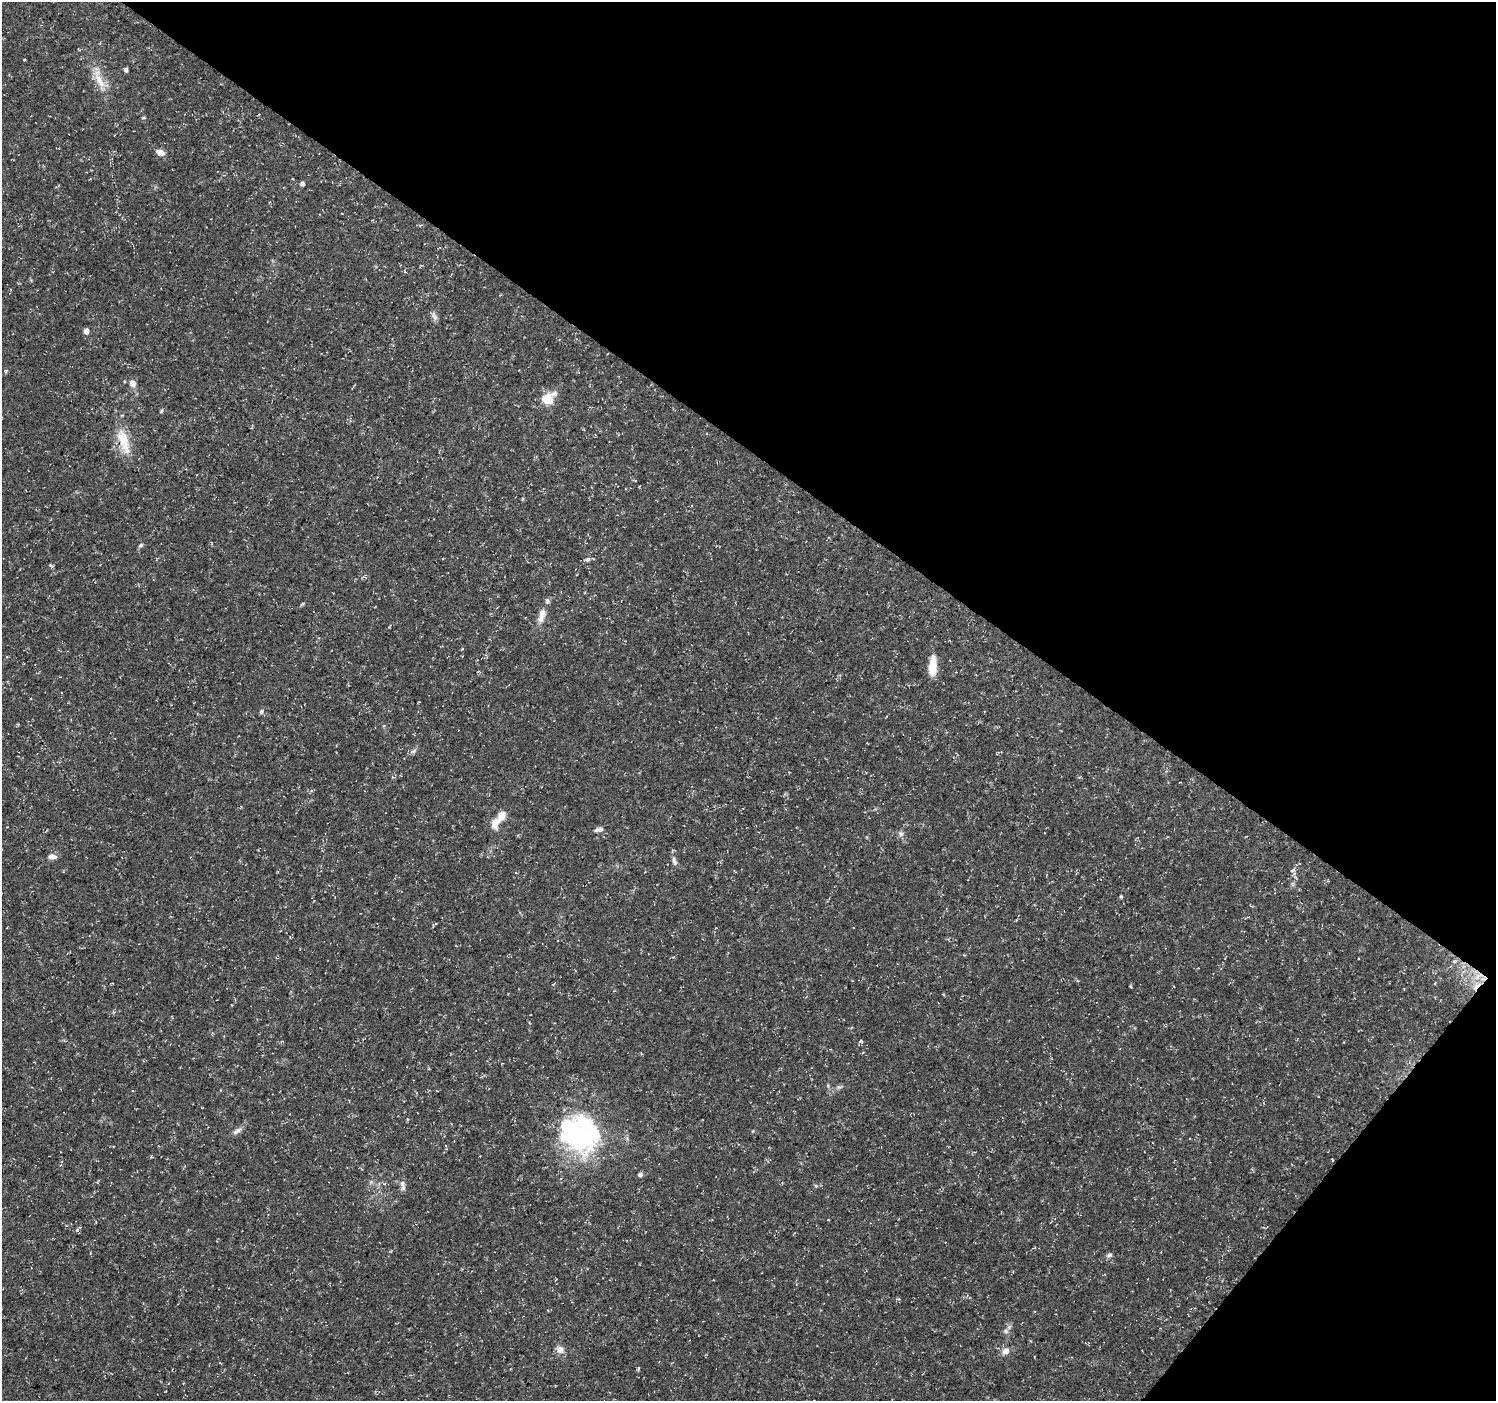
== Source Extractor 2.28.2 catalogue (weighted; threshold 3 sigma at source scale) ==
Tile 8 of 4 x 4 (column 4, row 2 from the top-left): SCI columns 4481-5974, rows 2974-4372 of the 5980 x 6015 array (HDU 1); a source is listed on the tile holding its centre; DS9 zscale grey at full resolution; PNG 1498 x 1403 px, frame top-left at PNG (2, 2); no overlay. Shown black and unused: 36% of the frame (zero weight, under 3 of 5 exposures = <1% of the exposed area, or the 3 px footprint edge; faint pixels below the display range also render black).
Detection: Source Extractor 2.28.2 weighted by HDU 2 'WHT'; one run over the whole footprint, this tile lists its part. Background 0.0541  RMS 0.0028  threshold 0.0125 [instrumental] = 3 sigma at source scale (4.5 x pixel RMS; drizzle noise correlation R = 1.50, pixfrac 1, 0.0396/0.0396 arcsec/px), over >= 5 px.
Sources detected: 43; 2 inside a brighter object's white glare — not listed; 2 inside a brighter listed object's ellipse — not listed separately; the other 39 listed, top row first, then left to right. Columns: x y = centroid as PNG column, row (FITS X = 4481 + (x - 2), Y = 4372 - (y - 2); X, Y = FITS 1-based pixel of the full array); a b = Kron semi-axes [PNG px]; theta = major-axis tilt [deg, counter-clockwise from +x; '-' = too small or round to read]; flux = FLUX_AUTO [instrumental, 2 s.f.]
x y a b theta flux
126 70 4 4 - 0.78
99 79 35 9 -66 4.8
160 152 11 7 -21 1.6
302 184 5 4 - 0.85
434 317 11 6 -52 1
86 331 5 5 - 1.8
132 383 11 8 -52 1.4
554 394 9 7 21 1.2
547 399 5 5 - 18
161 411 6 3 70 0.35
123 439 29 15 -73 6.6
523 499 5 3 - 0.31
141 545 7 4 31 0.44
587 559 7 5 20 0.58
51 566 7 4 -45 0.4
542 615 21 8 75 2.6
933 666 23 8 89 5.1
261 712 6 5 - 0.64
413 751 9 5 23 0.71
495 823 15 9 70 2.9
599 829 11 6 12 1
901 834 8 7 - 0.86
52 857 10 7 -4 1.4
674 861 12 6 -74 1
1293 870 8 3 33 0.46
1121 896 4 4 - 0.32
554 984 6 2 45 0.25
1476 987 12 5 54 2.5
861 1041 6 5 - 0.42
237 1131 14 6 31 1.2
753 1131 4 3 - 0.25
579 1134 57 38 -34 41
640 1175 5 4 - 0.79
403 1188 10 6 78 0.97
1109 1255 7 6 - 0.67
1006 1331 6 5 - 0.64
560 1349 10 9 - 1.7
1006 1351 8 7 - 1.8
638 1369 5 3 - 0.33
Overlapping masked pixels (flux is a lower limit): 1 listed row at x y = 1476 987